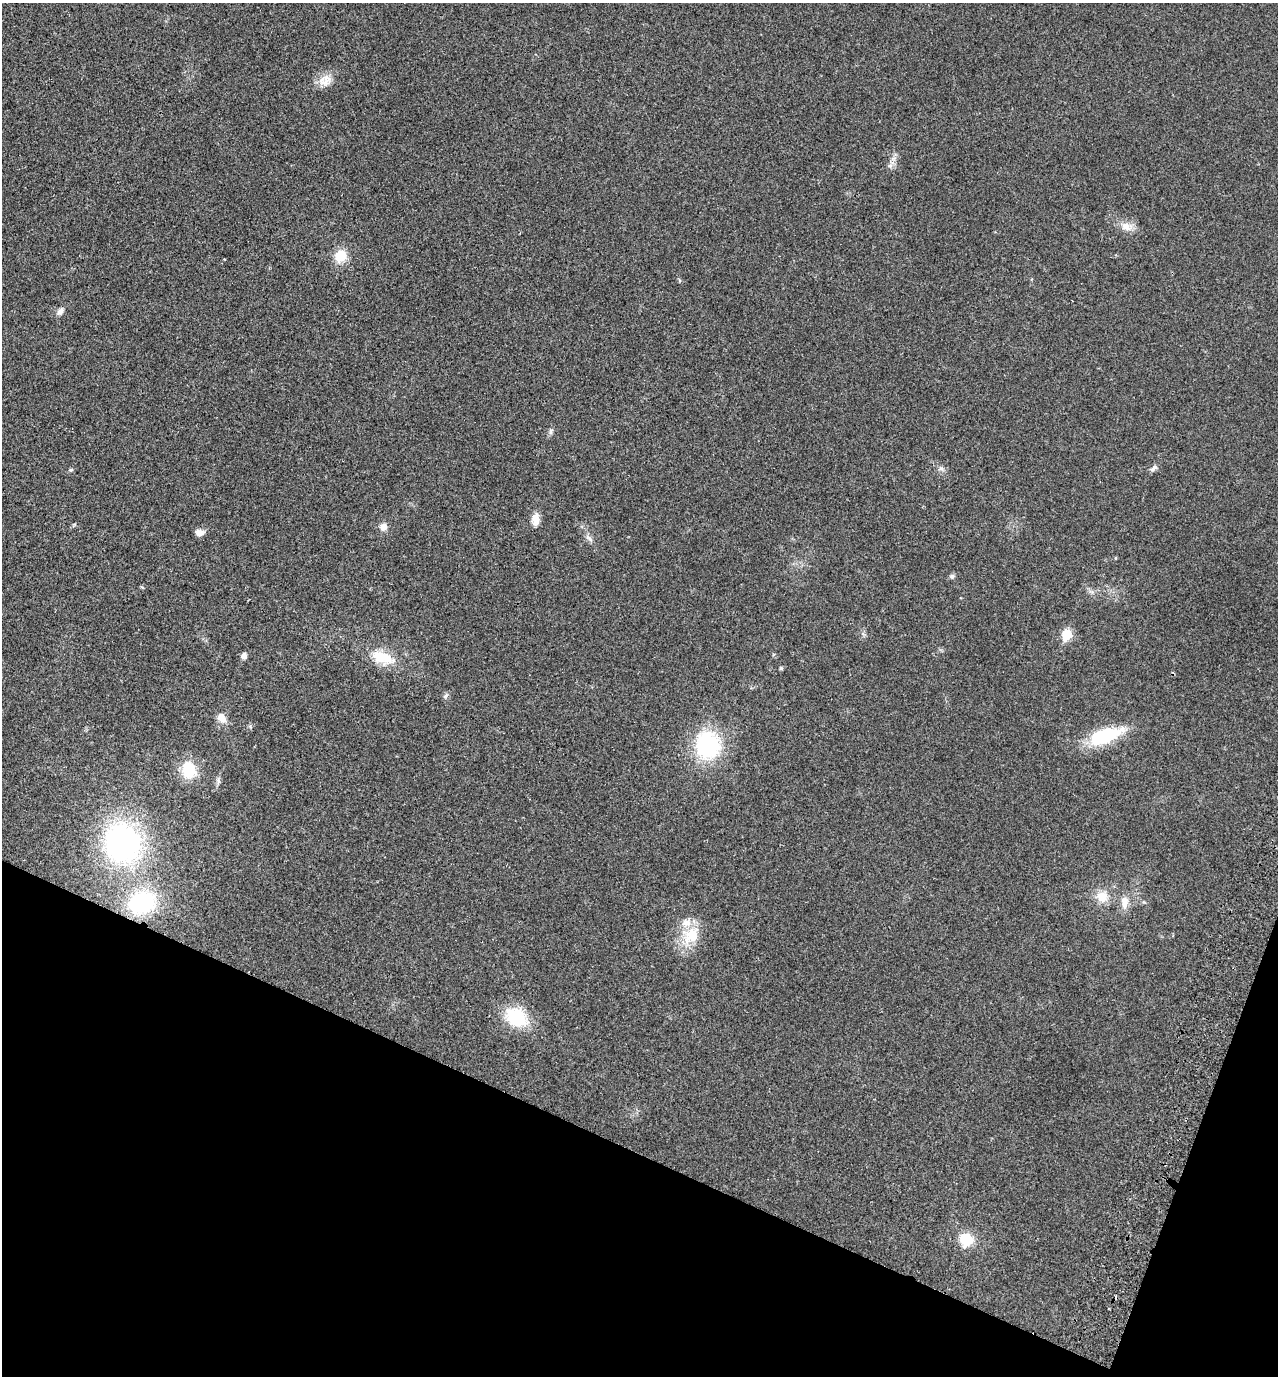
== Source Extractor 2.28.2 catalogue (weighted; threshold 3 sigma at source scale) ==
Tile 15 of 4 x 4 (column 3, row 4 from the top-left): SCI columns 2879-4154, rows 27-1400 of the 5624 x 5552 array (HDU 1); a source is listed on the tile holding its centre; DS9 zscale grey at full resolution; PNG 1280 x 1378 px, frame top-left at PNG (2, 3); no overlay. Shown black and unused: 19% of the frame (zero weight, under 2 of 3 exposures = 3% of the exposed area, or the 3 px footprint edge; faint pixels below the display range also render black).
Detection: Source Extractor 2.28.2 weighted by HDU 2 'WHT'; one run over the whole footprint, this tile lists its part. Background 0.0204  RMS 0.0053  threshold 0.024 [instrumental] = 3 sigma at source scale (4.5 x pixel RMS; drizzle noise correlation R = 1.50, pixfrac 1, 0.05/0.05 arcsec/px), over >= 5 px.
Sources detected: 35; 1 cosmic-ray / hot-pixel residue — not listed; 1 inside a brighter listed object's ellipse — not listed separately; the other 33 listed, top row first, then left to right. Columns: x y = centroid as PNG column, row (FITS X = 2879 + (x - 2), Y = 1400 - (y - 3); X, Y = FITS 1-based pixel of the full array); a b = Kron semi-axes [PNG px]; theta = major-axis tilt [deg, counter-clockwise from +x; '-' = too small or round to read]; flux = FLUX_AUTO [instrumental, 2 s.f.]
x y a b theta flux
325 80 20 15 22 6.7
890 165 11 6 54 2.2
1127 226 18 11 -6 5.2
341 256 12 11 - 11
224 259 3 2 - 0.76
60 312 10 7 51 2.3
551 431 9 4 90 1.2
941 468 7 4 -1 1.2
1153 468 12 6 40 1.7
71 470 6 4 20 0.81
536 519 13 8 86 5.4
383 527 9 8 - 3.4
200 533 11 8 8 2.8
589 538 14 4 -45 1.8
1115 558 5 3 - 0.41
952 576 7 6 - 1.2
1067 634 6 6 - 25
244 656 6 6 - 2.3
383 657 35 16 -19 15
781 668 5 4 - 0.62
445 696 8 5 36 1.1
221 718 14 11 -55 4.5
1105 736 42 16 20 28
708 745 27 23 -88 51
189 770 17 14 -81 18
218 781 9 5 -82 1.4
122 843 35 32 -79 130
1102 897 13 13 - 8
1124 902 18 10 89 5.2
142 903 24 20 21 48
691 935 28 22 45 16
516 1017 21 16 -32 28
966 1239 14 13 - 13